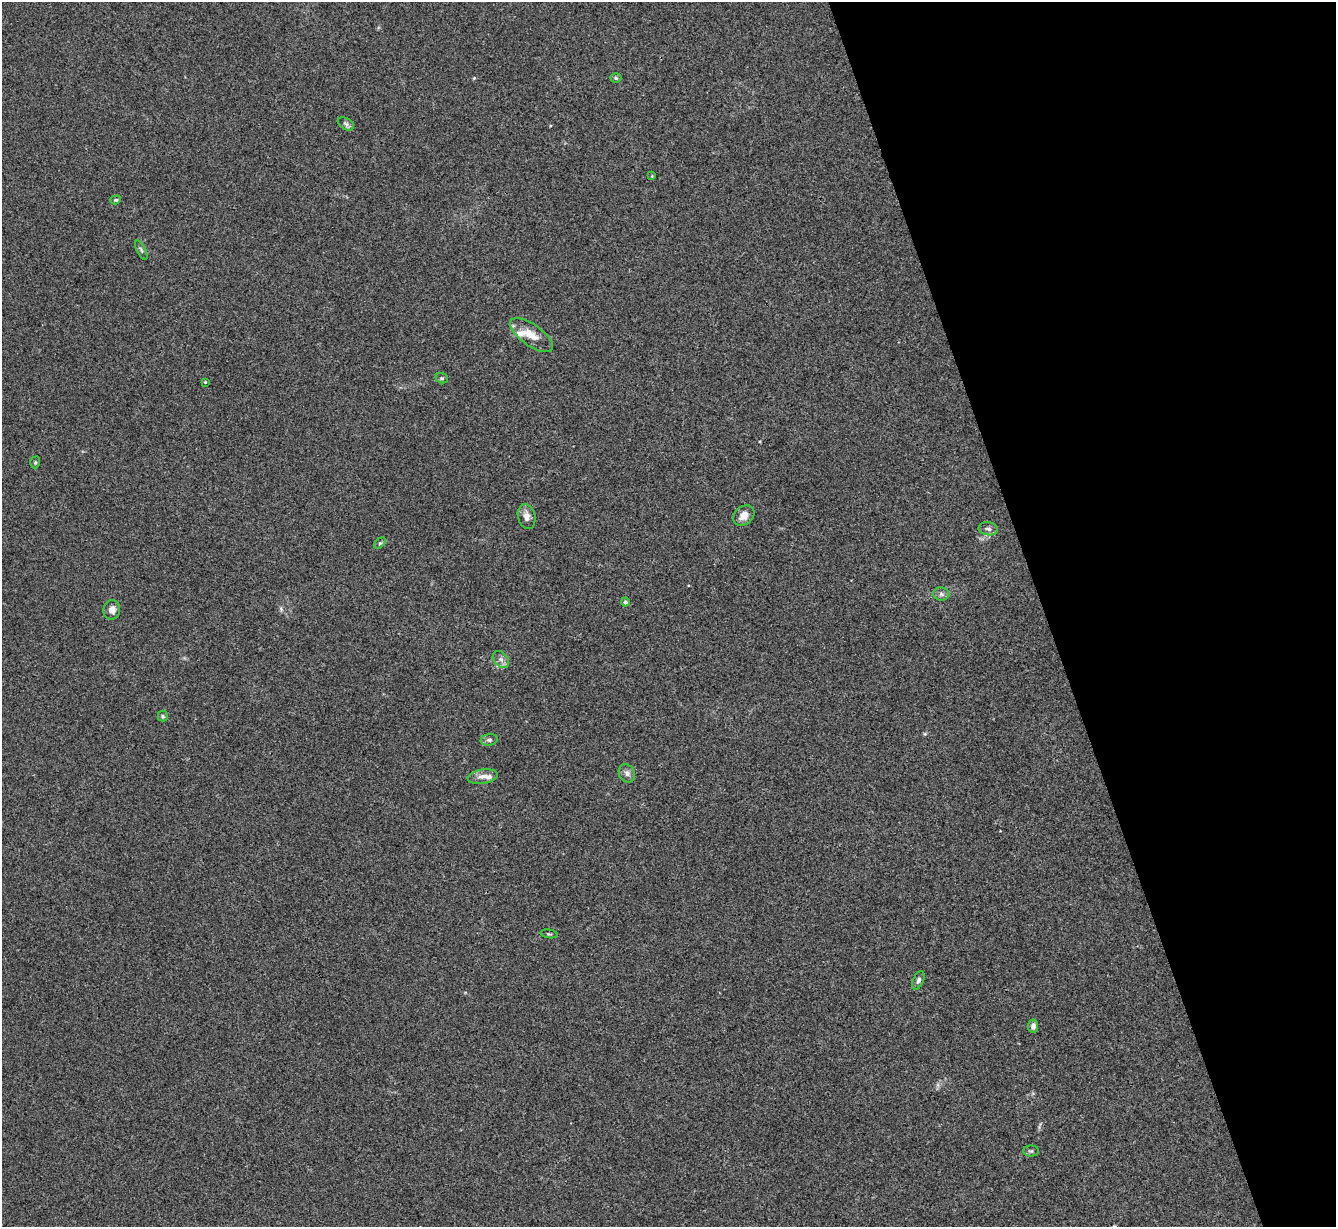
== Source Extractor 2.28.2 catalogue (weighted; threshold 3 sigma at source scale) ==
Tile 12 of 4 x 4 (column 4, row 3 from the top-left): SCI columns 4005-5338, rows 1500-2724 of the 5340 x 5325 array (HDU 1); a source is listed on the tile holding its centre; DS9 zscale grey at full resolution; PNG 1338 x 1229 px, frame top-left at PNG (2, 2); each listed source drawn as its Kron ellipse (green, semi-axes under 4 px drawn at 4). Shown black and unused: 22% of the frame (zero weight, under 3 of 4 exposures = <1% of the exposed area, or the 3 px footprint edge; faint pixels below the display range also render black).
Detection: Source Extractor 2.28.2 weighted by HDU 2 'WHT'; one run over the whole footprint, this tile lists its part. Background 0.0334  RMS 0.0043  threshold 0.0195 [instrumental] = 3 sigma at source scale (4.5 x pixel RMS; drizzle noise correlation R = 1.50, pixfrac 1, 0.05/0.05 arcsec/px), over >= 5 px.
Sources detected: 27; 2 inside a brighter listed object's ellipse — not listed separately; the other 25 listed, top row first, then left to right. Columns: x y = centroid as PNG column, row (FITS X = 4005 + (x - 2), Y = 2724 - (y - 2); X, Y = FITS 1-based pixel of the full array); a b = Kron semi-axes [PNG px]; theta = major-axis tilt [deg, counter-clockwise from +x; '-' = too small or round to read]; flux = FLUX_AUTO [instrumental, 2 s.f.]
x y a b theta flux
616 78 5 4 - 0.62
346 124 9 5 -31 1.1
652 176 4 4 - 0.36
116 200 5 4 - 0.56
141 250 11 3 -64 0.76
532 335 25 10 -36 5.9
442 378 6 5 - 0.66
205 382 4 4 - 0.34
35 462 6 4 71 0.59
744 516 11 9 40 3.8
527 517 12 8 -76 2.7
988 529 10 6 -9 1.5
380 543 7 4 44 0.62
941 594 8 6 -2 1.2
625 602 4 4 - 1
112 610 9 8 - 2.4
501 659 10 6 -49 1.8
163 716 5 5 - 0.6
489 740 8 5 8 1.1
627 773 9 7 -56 1.6
483 776 15 7 8 2.9
549 934 8 2 -10 0.51
918 980 9 5 68 1.2
1033 1026 6 5 - 1.6
1031 1151 7 5 1 0.74